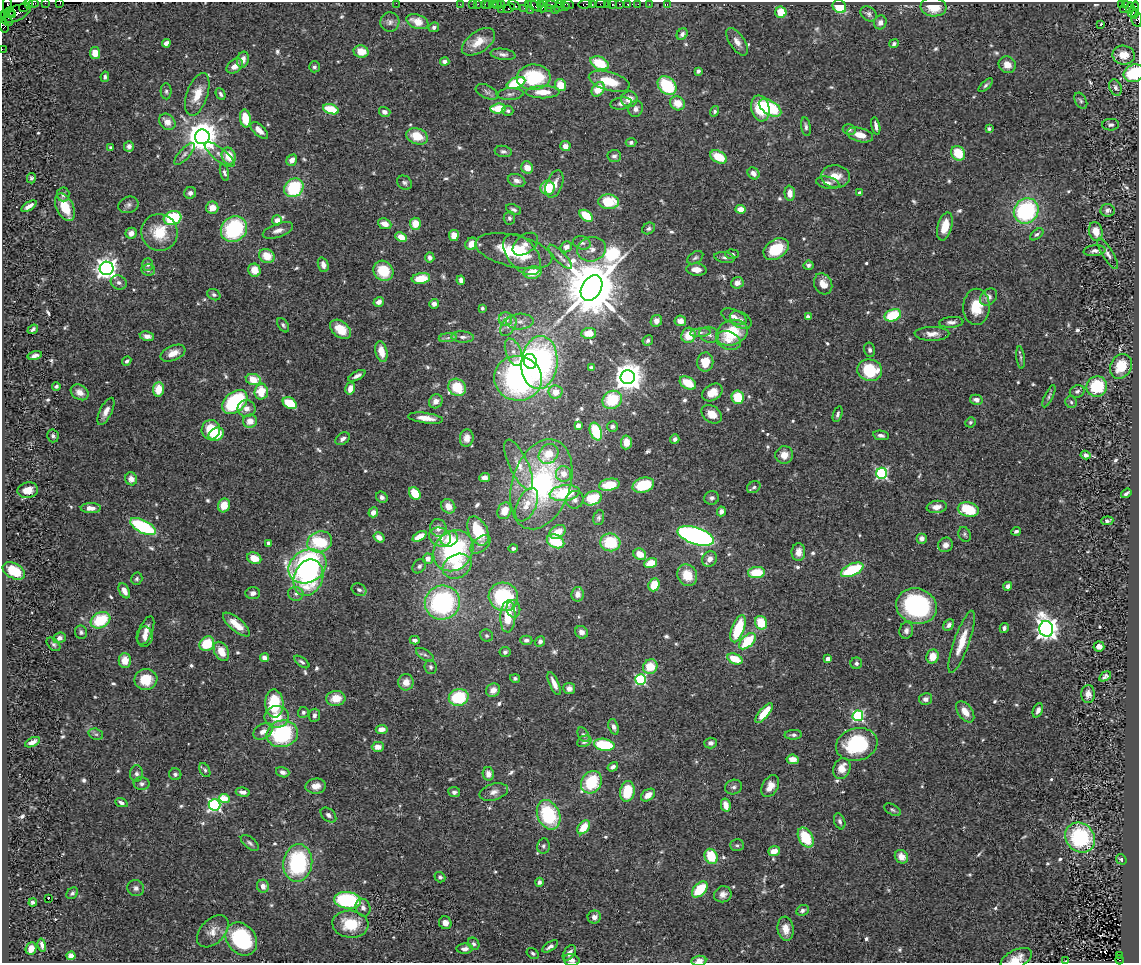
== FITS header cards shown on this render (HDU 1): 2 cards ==
NAXIS1  =                 1137
NAXIS2  =                  961

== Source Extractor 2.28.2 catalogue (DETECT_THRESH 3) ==
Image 1137 x 961 px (HDU 1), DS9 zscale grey, 1 PNG px = 1 image px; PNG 1141 x 965 px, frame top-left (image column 1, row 961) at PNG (2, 2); each listed source drawn as its Kron ellipse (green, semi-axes under 4 px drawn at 4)
Background 0.45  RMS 0.03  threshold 0.0885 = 3 sigma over >= 5 px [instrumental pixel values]
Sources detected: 657; of the 657, the 500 brightest by FLUX_AUTO listed and drawn (157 fainter detections omitted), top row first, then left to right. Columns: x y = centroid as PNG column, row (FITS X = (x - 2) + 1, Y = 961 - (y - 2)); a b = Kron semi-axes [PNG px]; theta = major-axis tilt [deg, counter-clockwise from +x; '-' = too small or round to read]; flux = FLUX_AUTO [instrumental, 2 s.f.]
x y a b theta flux
28 3 3 2 - 19
34 3 5 3 - 19
45 3 2 2 - 5.8
60 3 2 2 - 67
396 3 2 2 - 19
460 4 2 2 - 11
472 4 2 2 - 18
478 4 2 2 - 10
485 4 2 2 - 13
489 4 2 2 - 11
501 4 3 2 - 11
551 4 6 2 0 100
560 4 4 2 - 20
568 4 7 3 -12 65
585 4 6 3 8 41
601 4 5 2 - 20
608 4 3 2 - 27
612 4 4 3 - 34
620 4 3 2 - 9.7
628 4 3 3 - 30
638 4 2 2 - 11
649 4 2 2 - 5.1
667 4 2 2 - 7.7
1122 4 3 2 - 29
1125 4 3 3 - 9.2
7 5 11 3 87 31
494 5 3 3 - 29
498 5 4 3 - 35
514 5 6 3 -31 23
528 5 4 2 - 17
540 5 3 3 - 41
592 5 3 2 - 16
535 6 8 3 -29 95
543 6 7 3 68 66
839 6 7 6 - 59
24 7 5 2 - 14
558 7 4 3 - 55
565 7 3 2 - 40
934 7 13 9 -6 43
509 8 6 3 29 29
524 8 2 2 - 11
549 8 2 2 - 15
1130 8 6 3 77 120
501 9 2 2 - 11
1124 9 2 2 - 4.4
530 10 3 2 - 7.8
555 10 3 2 - 12
1135 10 8 4 86 300
10 12 5 4 - 330
781 12 6 5 - 45
1132 12 5 3 - 180
17 13 15 7 28 260
869 14 9 6 -38 6.2
5 15 3 3 - 11
12 15 4 2 - 230
1136 19 8 5 -73 68
7 21 6 3 -27 250
390 22 10 9 - 9.5
417 22 11 7 -21 28
880 22 7 6 - 9.8
1101 24 3 3 - 47
4 25 8 4 -74 61
434 27 5 4 - 5.8
682 34 6 5 - 6.3
478 42 19 10 34 34
737 42 16 7 -56 14
166 43 4 4 - 13
894 44 5 4 - 4.5
2 49 2 2 - 4.7
361 52 7 6 - 31
95 53 6 5 - 29
503 54 12 5 -7 8.2
1124 55 11 9 -9 29
243 60 8 5 74 13
445 62 4 4 - 8.3
600 63 10 6 -26 69
1007 65 9 8 - 19
235 66 9 6 39 14
314 67 5 5 - 4.8
698 71 4 4 - 6.1
1134 73 10 8 19 84
105 77 5 4 - 4.9
534 77 17 13 3 120
609 81 21 9 -16 59
516 83 10 5 21 94
560 85 6 5 - 36
667 85 10 8 -43 120
986 85 9 4 43 4.7
1115 87 8 6 -69 6.6
598 89 8 5 56 39
166 91 8 5 -89 5.1
487 92 12 6 -24 7.2
543 92 17 6 0 34
197 94 22 10 71 39
221 94 6 4 -64 4.8
510 94 13 6 4 7.3
629 99 8 7 - 23
1081 101 8 5 -59 4.6
678 103 8 7 - 30
621 104 11 6 7 8.5
760 108 13 9 -76 56
770 108 12 7 -32 130
331 109 8 4 -18 70
498 109 8 5 4 52
636 109 8 7 - 9.4
508 111 5 5 - 4.4
715 111 5 4 - 4.7
385 112 6 5 - 10
245 118 9 5 -83 49
167 122 9 7 -43 17
1111 125 8 6 1 5.1
876 126 9 3 -78 9
806 127 9 4 -81 5.5
989 129 4 3 - 5.8
259 130 11 5 -43 16
849 130 6 5 - 5.1
860 135 13 7 -15 24
417 136 11 8 -20 41
202 137 7 7 - 4400
631 142 5 4 - 5.8
129 146 5 5 - 7.7
565 146 5 5 - 14
111 148 4 3 - 4.7
503 151 8 5 -10 5.9
958 153 8 6 -53 54
184 154 14 5 48 8.6
220 155 18 6 -39 15
229 156 8 7 - 38
614 156 6 6 - 7.2
719 157 9 6 -28 53
292 160 6 5 - 14
527 168 6 6 - 20
224 173 8 4 -75 5
754 173 6 5 - 13
835 176 14 11 -5 30
31 178 5 4 - 5.1
517 180 9 6 -17 10
404 183 8 6 -38 5.3
828 183 12 6 -11 8.5
554 184 14 8 69 17
294 188 10 8 41 120
548 188 7 7 - 56
190 193 6 5 - 7.2
790 193 7 5 -88 17
860 193 4 4 - 7.4
63 194 7 6 - 8.7
608 202 10 7 -3 67
128 205 10 8 21 7.7
29 206 8 3 33 11
65 207 15 8 -64 56
212 208 6 6 - 21
741 209 5 4 - 22
514 210 8 5 -22 5.4
1108 210 7 6 - 6.9
1026 211 13 12 - 240
586 216 7 5 -36 59
173 218 9 6 17 120
509 218 6 6 - 4.6
277 220 5 5 - 16
385 224 7 5 -22 18
415 224 6 5 - 32
945 226 14 7 75 35
649 228 7 5 33 5.1
234 229 14 12 36 190
278 230 16 7 19 14
1096 231 9 6 -76 27
160 232 18 18 - 67
131 233 5 5 - 12
1037 234 8 4 39 4.8
454 235 5 5 - 23
401 237 6 4 -24 25
582 243 9 6 -16 7.4
471 244 6 5 - 22
525 244 14 9 38 15
566 247 6 5 - 14
592 249 14 12 16 19
776 249 14 9 33 67
514 251 39 16 -13 110
1094 251 11 5 6 7
732 254 7 4 -3 5
1108 254 18 5 -58 9.2
522 255 24 14 -50 59
267 256 8 7 - 35
430 257 5 4 - 8.8
560 257 16 5 -46 11
695 258 9 5 32 4.5
725 258 10 5 -11 5.9
148 264 6 5 - 5.9
323 265 7 5 -71 11
808 265 5 4 - 5
107 268 7 6 - 1400
148 270 7 5 -5 6.4
254 270 6 6 - 27
696 270 10 6 -5 17
383 271 10 9 - 63
533 273 9 6 11 43
421 278 9 5 8 42
461 280 5 4 - 13
119 282 8 7 - 6.6
737 283 6 5 - 13
823 284 11 8 -63 22
591 288 14 9 59 19000
214 295 7 5 -31 5.2
989 297 9 7 49 11
379 302 5 4 - 9.4
434 304 5 4 - 10
976 307 18 13 89 55
482 308 3 3 - 4.3
893 315 8 6 19 87
734 316 13 6 -23 12
808 317 4 4 - 9.7
505 319 7 6 - 17
741 320 12 7 -30 10
520 321 13 8 2 14
656 321 6 5 - 12
680 321 6 5 - 14
951 322 12 5 5 7.9
283 325 8 5 -55 4.3
508 326 11 7 58 11
33 329 5 3 - 4.6
340 329 12 8 -40 28
589 333 7 5 4 30
700 333 10 4 5 6.2
732 333 16 12 22 92
932 334 17 7 0 16
689 335 8 7 - 40
709 335 10 7 -17 9.9
147 336 7 4 -11 12
463 337 11 5 -3 8.7
448 338 9 4 9 5.8
728 340 13 9 -20 21
648 341 5 5 - 4.5
870 350 7 5 -77 6.4
381 352 11 6 -77 24
514 352 14 7 -69 16
173 353 13 7 23 20
35 356 7 4 14 9
1021 357 11 4 -83 4.7
127 361 5 3 - 4.5
530 361 7 6 - 1300
539 362 26 18 84 440
705 362 9 8 - 41
1121 366 13 10 60 45
591 368 4 4 - 8
870 370 12 11 - 87
357 376 9 4 29 7.5
628 377 7 7 - 3300
518 378 24 22 -13 560
253 379 7 5 -12 40
688 383 9 6 -31 51
56 386 4 3 - 4.5
1097 386 10 10 - 98
457 387 9 8 - 62
350 388 6 4 75 19
158 389 7 5 84 36
1077 391 7 6 - 5.9
80 392 9 7 -33 15
261 392 8 7 - 44
556 392 7 6 - 25
712 392 11 8 33 25
1049 396 12 4 64 4.8
738 397 6 6 - 60
612 400 10 8 33 79
976 400 6 5 - 9.6
436 401 7 6 - 14
235 402 14 9 41 170
1071 402 6 5 - 4.5
290 403 7 5 -32 67
246 409 9 8 - 15
106 411 15 6 64 14
712 414 11 8 -36 26
838 414 8 4 71 5.3
425 418 18 5 -7 23
250 421 7 6 - 21
970 422 5 5 - 4.4
578 425 4 4 - 14
613 426 5 5 - 5.3
211 430 10 9 - 53
596 431 9 5 -68 84
216 434 8 6 31 51
881 435 8 4 -10 6.9
53 436 6 5 - 5
467 438 8 6 83 12
342 439 8 5 36 8.3
675 439 5 4 - 6.7
626 442 7 5 85 25
548 454 11 9 46 47
784 455 9 8 - 20
1085 455 5 4 - 9.8
519 465 27 9 -65 34
882 473 5 5 - 300
564 474 8 7 - 22
484 478 5 4 - 11
131 479 6 6 - 15
541 484 46 29 72 380
609 485 10 6 10 55
643 485 11 7 17 79
754 487 7 5 32 5.7
28 490 10 7 8 24
415 493 7 5 -57 46
565 493 15 8 7 98
1126 493 6 3 37 4.7
382 497 6 5 - 6.6
592 498 10 7 19 73
712 498 7 6 - 6.8
575 500 9 8 - 9.6
224 505 7 6 - 31
527 505 18 9 65 32
448 506 7 6 - 19
937 507 10 6 8 14
91 508 10 5 -1 17
968 509 10 7 -13 75
504 511 8 6 67 32
721 511 5 4 - 11
373 512 5 4 - 14
599 518 8 5 73 4.5
1107 521 6 3 5 5.1
143 527 14 6 -27 180
438 528 9 8 - 14
478 531 16 9 -64 92
1016 531 5 3 - 5.6
558 532 8 6 33 33
965 534 8 6 -66 4.4
419 536 8 4 29 27
696 536 19 8 -18 710
379 537 6 4 -34 14
440 537 11 9 -21 25
922 538 5 5 - 8.6
449 539 9 7 29 29
555 541 9 6 -25 82
320 542 12 10 20 130
610 542 10 9 - 84
269 543 4 4 - 6.2
480 544 12 6 41 9.6
945 545 7 7 - 11
513 548 5 4 - 6
453 551 22 18 50 270
798 552 9 7 90 16
640 554 7 5 -29 32
254 558 7 5 -21 31
428 559 5 5 - 15
710 559 8 7 - 13
651 563 6 4 18 39
307 566 20 16 31 470
419 566 8 6 50 5.7
457 566 15 11 28 45
852 570 12 6 24 120
14 571 12 7 -29 62
756 573 8 5 3 63
687 575 11 9 -61 43
308 578 18 14 69 140
137 579 6 5 - 4.7
654 585 7 5 68 44
1008 586 4 4 - 12
359 590 8 6 -24 5.9
124 591 8 5 -62 15
253 593 7 6 - 7.5
296 594 8 7 - 6.9
578 594 7 6 - 14
503 597 15 14 - 170
442 603 17 17 - 290
916 606 20 17 -16 270
513 609 9 7 -86 10
508 616 16 7 88 55
100 620 10 7 29 91
761 623 7 6 - 54
236 625 17 6 -40 29
949 625 6 4 51 7.4
1004 628 5 4 - 5.4
738 629 14 6 70 98
1046 629 8 7 - 1600
146 631 15 6 68 17
906 631 8 6 81 8
81 632 6 6 - 4.8
581 632 7 6 - 11
487 636 6 6 - 4.6
145 637 10 8 88 11
59 638 6 5 - 9.4
415 640 5 4 - 7
526 640 6 4 -2 5.8
540 641 5 4 - 6.6
747 641 10 5 44 82
962 642 33 8 70 43
53 644 8 5 -44 5
207 644 8 7 - 63
1099 646 5 5 - 12
221 651 10 7 -62 31
505 652 5 5 - 5.2
425 655 10 5 -31 6
932 656 7 6 - 30
264 658 4 4 - 12
735 659 8 5 -23 48
828 659 4 4 - 21
125 660 7 6 - 25
302 662 9 4 -35 5.3
856 663 6 6 - 5.9
431 667 7 6 - 4.6
650 667 7 7 - 47
1105 676 7 4 32 5.3
515 678 5 4 - 4.7
146 680 11 10 - 48
640 680 5 5 - 230
406 682 8 7 - 20
554 683 12 4 -66 14
569 688 6 5 - 12
493 690 7 6 - 14
1088 694 9 7 89 15
459 697 10 8 15 110
336 698 9 7 6 33
926 699 6 6 - 8.6
274 704 14 9 -87 110
1038 710 7 4 67 8.4
303 712 5 5 - 4.9
965 712 12 7 -54 23
764 713 12 5 49 47
314 715 6 5 - 7.2
858 716 5 5 - 290
277 717 12 11 - 37
614 727 8 5 -72 7.5
382 729 6 4 7 16
263 731 10 7 33 15
96 734 7 5 -20 4.3
282 734 16 13 13 200
583 735 8 5 -58 4.7
793 735 9 5 2 6
584 741 7 5 27 6.1
32 742 8 4 26 11
711 743 6 5 - 7.9
857 744 21 16 16 160
604 745 10 6 -10 97
378 747 6 5 - 19
793 759 6 4 -6 20
613 767 6 4 34 7.9
842 768 11 8 68 25
205 770 7 4 -62 4.4
283 772 7 5 -17 8.4
136 774 8 6 86 7.1
175 774 6 6 - 4.9
488 774 7 5 -77 13
591 782 12 9 55 100
142 784 8 6 2 6.2
316 786 10 7 5 21
770 786 12 7 61 18
734 787 8 7 - 6.2
627 791 10 7 79 67
243 792 7 4 -7 10
454 792 6 5 - 5.6
494 792 14 8 16 14
648 795 8 5 36 17
224 799 5 4 - 55
121 803 6 4 -23 8.2
214 805 6 5 - 410
726 805 6 4 -78 21
892 810 9 5 -30 4.6
328 815 9 6 -41 7.5
549 815 15 11 -66 150
840 821 8 5 -69 5.9
583 827 8 5 51 41
806 838 11 7 -60 81
1080 838 16 14 -45 190
250 843 10 5 -39 6
737 845 7 6 - 4.6
543 846 7 6 - 5.1
774 851 6 5 - 21
711 856 8 6 -62 64
901 857 7 6 - 22
1121 859 5 4 - 5.2
298 863 19 14 82 220
440 877 5 5 - 4.6
539 882 4 4 - 6.4
263 886 6 6 - 11
136 888 8 8 - 8.5
700 889 9 6 45 75
72 893 6 5 - 4.8
723 894 9 8 - 12
48 899 3 2 - 31
347 900 13 8 -7 190
33 902 4 3 - 6.1
363 908 9 7 -69 8.5
802 910 6 5 - 7.1
594 917 7 6 - 12
445 923 7 6 - 14
350 924 18 13 -5 65
786 929 12 8 -83 21
213 931 19 12 46 22
241 939 18 14 -51 210
474 944 6 5 - 5.2
42 945 6 3 -77 7.4
550 946 9 4 32 8.1
31 948 6 5 - 14
465 949 8 5 3 9.1
533 953 6 5 - 4.3
569 953 8 5 54 12
1119 955 3 2 - 89
71 956 4 4 - 33
1016 959 17 9 26 25
571 960 8 5 -13 8.5
1120 960 4 3 - 150
699 961 7 5 7 16
1065 961 3 2 - 49
At the frame edge (FLAGS 8, measured only in part): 14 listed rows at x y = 28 3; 34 3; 45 3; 60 3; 396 3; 7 5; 1136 19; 4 25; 2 49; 1134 73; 1016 959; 571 960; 699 961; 1065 961
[157 fainter detections neither listed nor drawn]